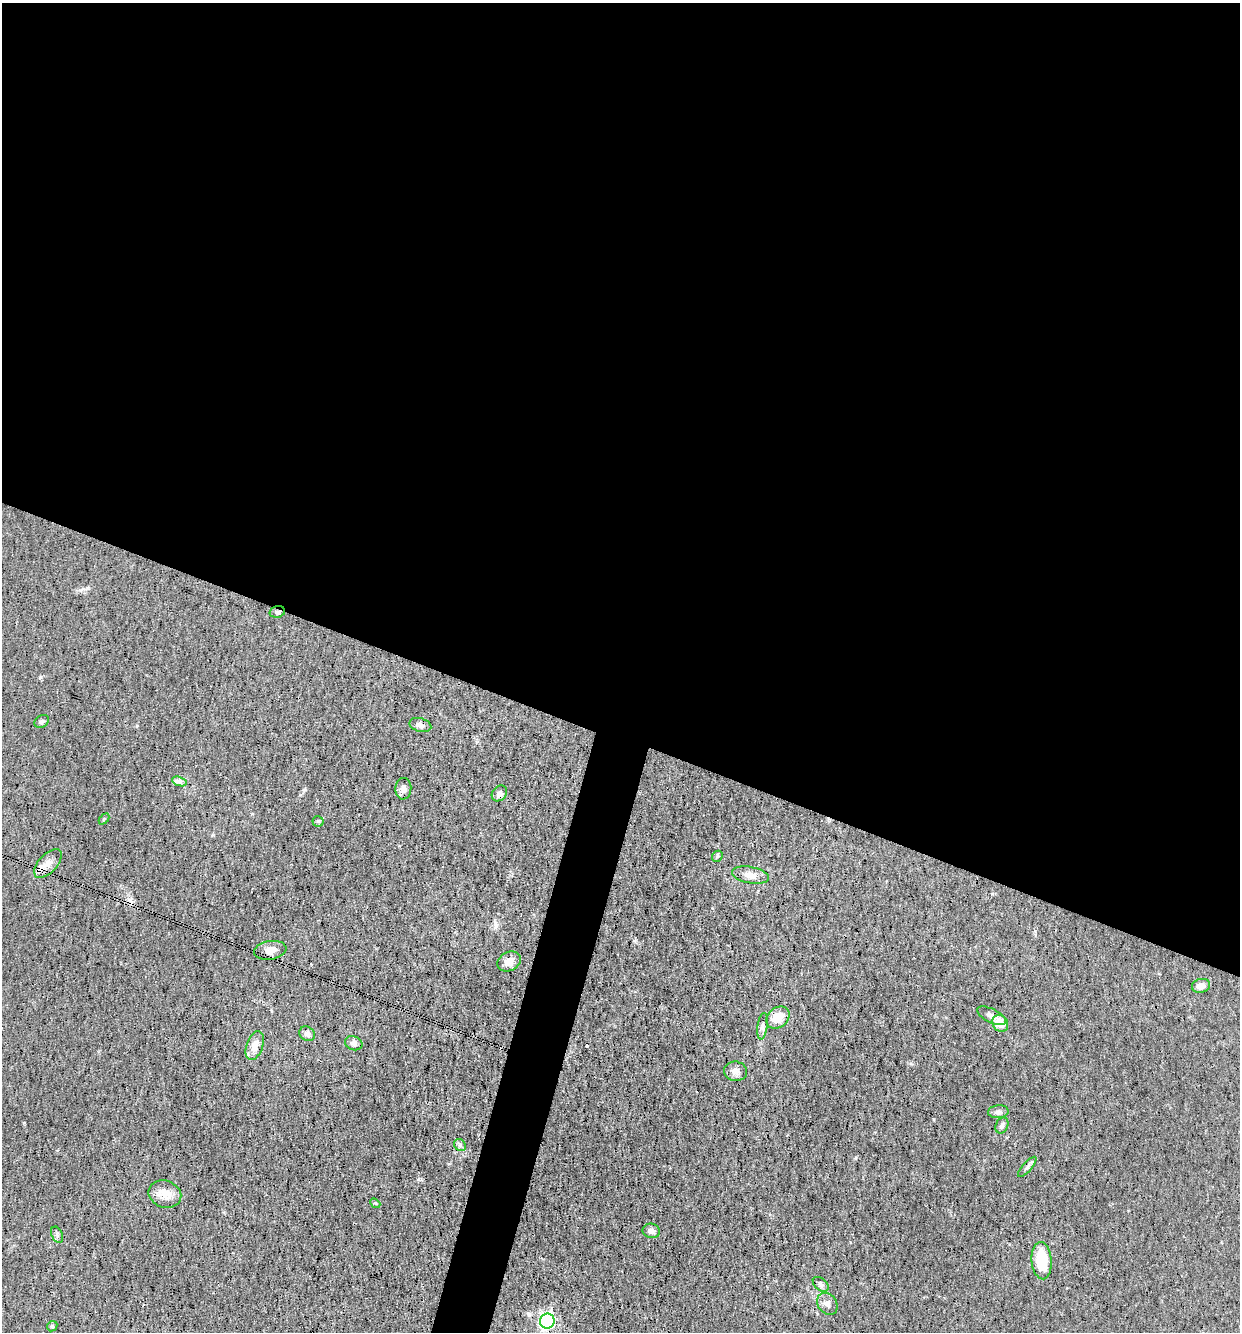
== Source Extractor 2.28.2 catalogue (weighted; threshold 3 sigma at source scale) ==
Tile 3 of 4 x 4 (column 3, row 1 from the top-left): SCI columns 2604-3841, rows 3993-5322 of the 5334 x 5322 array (HDU 1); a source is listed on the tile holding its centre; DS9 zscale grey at full resolution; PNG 1242 x 1334 px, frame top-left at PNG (2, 3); each listed source drawn as its Kron ellipse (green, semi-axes under 4 px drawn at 4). Shown black and unused: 57% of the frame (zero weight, under 3 of 4 exposures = <1% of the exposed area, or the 3 px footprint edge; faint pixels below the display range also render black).
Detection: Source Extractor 2.28.2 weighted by HDU 2 'WHT'; one run over the whole footprint, this tile lists its part. Background 0.0548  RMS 0.0052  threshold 0.0234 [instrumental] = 3 sigma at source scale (4.5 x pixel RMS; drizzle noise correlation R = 1.50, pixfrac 1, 0.05/0.05 arcsec/px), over >= 5 px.
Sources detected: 36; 1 cosmic-ray / hot-pixel residue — neither listed nor drawn; the other 35 listed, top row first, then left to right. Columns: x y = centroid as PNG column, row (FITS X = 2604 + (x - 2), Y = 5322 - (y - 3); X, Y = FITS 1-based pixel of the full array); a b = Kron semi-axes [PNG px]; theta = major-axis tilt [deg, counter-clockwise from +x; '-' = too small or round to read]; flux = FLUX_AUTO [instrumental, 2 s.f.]
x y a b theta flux
277 612 8 5 15 1
42 721 8 6 33 1.3
420 725 11 6 -16 2.1
179 781 7 4 -19 1.5
403 789 11 8 86 3
499 793 8 7 - 1.8
104 819 6 4 46 0.57
318 821 5 5 - 0.75
717 856 6 5 - 0.84
48 864 18 9 47 4.5
751 875 19 8 -10 4.6
270 950 16 9 9 3.8
509 961 12 9 28 4.6
1201 986 9 7 14 3.6
992 1016 15 7 -27 2.4
778 1017 13 10 37 8.2
1000 1023 9 7 -58 6.5
763 1026 13 5 82 1.6
307 1034 8 6 -34 1.6
354 1043 9 7 -22 1.9
255 1045 15 8 70 5.1
735 1071 11 9 -10 2.8
998 1112 10 6 4 1.7
1002 1125 8 6 68 1.2
460 1145 6 5 - 1.1
1027 1167 13 4 49 1.3
165 1194 17 13 -20 6.4
375 1203 5 4 - 0.58
651 1231 9 7 -12 1.9
57 1235 8 5 -65 1.2
1042 1261 18 10 -85 18
821 1284 9 6 -41 1.5
827 1304 12 9 -52 2.6
547 1321 7 7 - 120
52 1326 5 4 - 0.7
Overlapping masked pixels (flux is a lower limit): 2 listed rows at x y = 277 612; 48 864
Unlisted compact peaks at least as high as the median listed source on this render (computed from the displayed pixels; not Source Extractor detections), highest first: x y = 24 1123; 992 894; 304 790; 40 677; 418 1179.